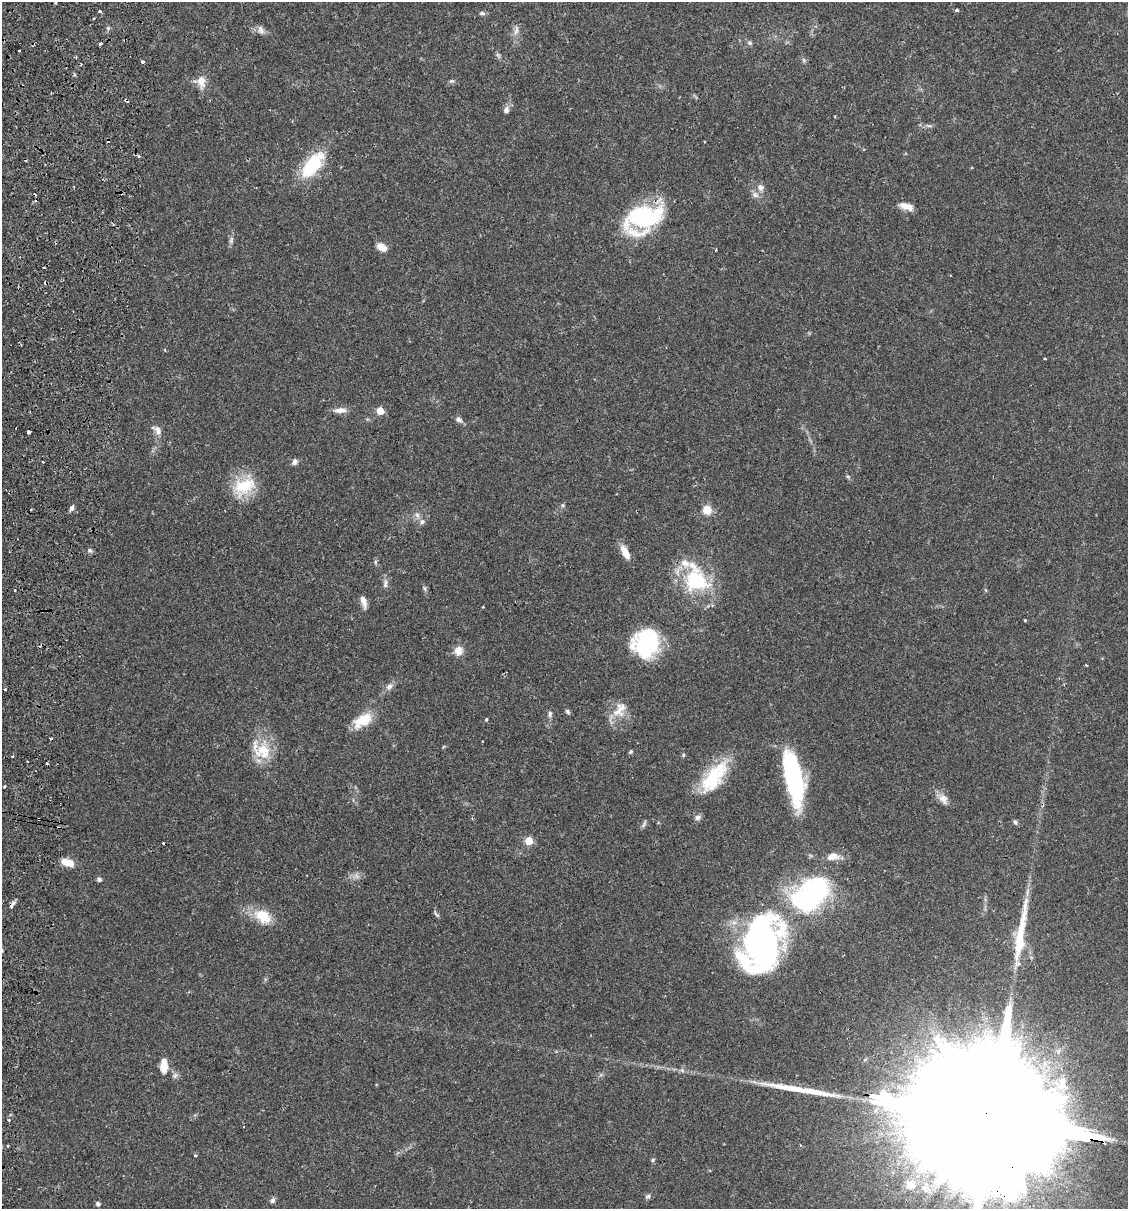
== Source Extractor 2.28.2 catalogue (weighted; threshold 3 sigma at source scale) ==
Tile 11 of 4 x 4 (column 3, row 3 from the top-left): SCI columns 2424-3549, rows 1224-2430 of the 4963 x 4856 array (HDU 1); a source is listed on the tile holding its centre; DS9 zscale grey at full resolution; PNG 1130 x 1211 px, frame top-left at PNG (2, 2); no overlay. Shown black and unused: <1% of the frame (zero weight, under 2 of 3 exposures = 3% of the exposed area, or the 3 px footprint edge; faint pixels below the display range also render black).
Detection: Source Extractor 2.28.2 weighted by HDU 2 'WHT'; one run over the whole footprint, this tile lists its part. Background 0.0646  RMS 0.005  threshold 0.0226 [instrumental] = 3 sigma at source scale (4.5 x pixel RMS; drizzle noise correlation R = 1.50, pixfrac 1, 0.05/0.05 arcsec/px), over >= 5 px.
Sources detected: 110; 1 too faint to see at this stretch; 1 inside a brighter object's white glare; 12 cosmic-ray / hot-pixel residue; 3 long thin detections or spike segments (spike, bleed or trail) — not listed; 6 inside a brighter listed object's ellipse — not listed separately; the other 87 listed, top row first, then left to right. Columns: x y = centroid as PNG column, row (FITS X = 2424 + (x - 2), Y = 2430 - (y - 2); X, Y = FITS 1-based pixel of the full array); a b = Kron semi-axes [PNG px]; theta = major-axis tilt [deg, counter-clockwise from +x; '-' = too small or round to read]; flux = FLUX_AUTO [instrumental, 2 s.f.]
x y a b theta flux
957 10 3 3 - 1.2
100 12 3 3 - 1.1
482 13 8 5 -10 1.1
261 30 12 8 -65 2.1
516 30 14 6 80 2.5
750 43 7 6 - 1.1
100 44 3 3 - 1.1
498 55 9 4 -54 1.1
804 60 6 5 - 0.96
142 61 3 3 - 1.2
81 64 3 2 - 0.52
201 81 15 12 -71 5.6
452 81 6 5 - 0.85
506 110 9 7 66 1.9
928 126 9 3 -21 0.8
139 156 5 4 - 0.99
312 165 35 16 53 25
760 187 9 8 - 2.5
755 195 11 8 -19 2.2
906 206 17 7 -20 4.6
643 217 37 21 16 59
231 240 11 5 72 1.5
381 247 11 7 -32 4.4
716 250 3 2 - 0.63
1045 359 3 2 - 0.48
340 410 15 7 2 3.7
380 411 5 5 - 10
459 419 8 6 -30 1.7
157 430 15 8 -44 2.9
29 432 4 3 - 3.4
43 462 2 2 - 0.6
295 462 8 7 - 1.7
244 486 32 20 29 18
72 508 7 5 64 1.5
707 510 10 9 - 6
417 515 9 6 -73 1.9
90 550 6 5 - 0.99
625 552 17 7 -64 6.2
375 562 6 4 90 0.86
696 580 36 31 -36 34
385 584 13 6 83 1.9
15 590 3 2 - 0.61
363 601 15 6 -74 3.4
1025 620 3 3 - 0.75
646 643 26 23 45 51
458 651 13 12 - 4.2
1086 665 3 3 - 0.56
389 687 10 7 51 2.3
5 689 3 3 - 1.3
619 710 25 15 59 8.2
567 712 7 5 -52 0.96
550 714 9 5 83 1.4
486 719 4 3 - 0.74
363 720 25 13 32 11
263 749 25 15 23 13
631 752 6 4 35 0.67
683 755 5 4 - 0.66
13 756 3 3 - 0.85
47 764 3 3 - 1.9
714 777 47 20 53 27
794 779 55 16 -79 63
5 786 3 3 - 0.95
943 799 15 10 -59 3.8
698 817 8 7 - 1.7
38 819 4 3 - 1.5
1015 822 7 6 - 0.98
644 824 11 3 67 1
529 841 5 5 - 12
833 856 13 8 8 5
68 863 14 8 -16 6.4
99 879 6 5 - 1.1
813 893 39 31 47 82
12 906 10 4 66 2.1
436 914 9 4 -47 0.89
263 916 24 16 -33 12
762 943 58 38 78 160
164 1066 18 9 89 5.5
175 1076 8 6 69 1.4
1062 1083 22 10 73 7.7
989 1119 145 26 -11 85000
9 1120 3 3 - 1.3
195 1155 4 2 - 0.47
653 1160 6 4 27 0.72
910 1185 18 16 5 11
648 1196 8 5 22 1.1
272 1200 8 5 57 1.3
98 1204 5 4 - 1.4
Overlapping masked pixels (flux is a lower limit): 5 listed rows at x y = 643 217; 29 432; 38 819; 12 906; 989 1119
Isophote crosses this tile's border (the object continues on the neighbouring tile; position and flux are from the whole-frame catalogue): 1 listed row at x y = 989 1119